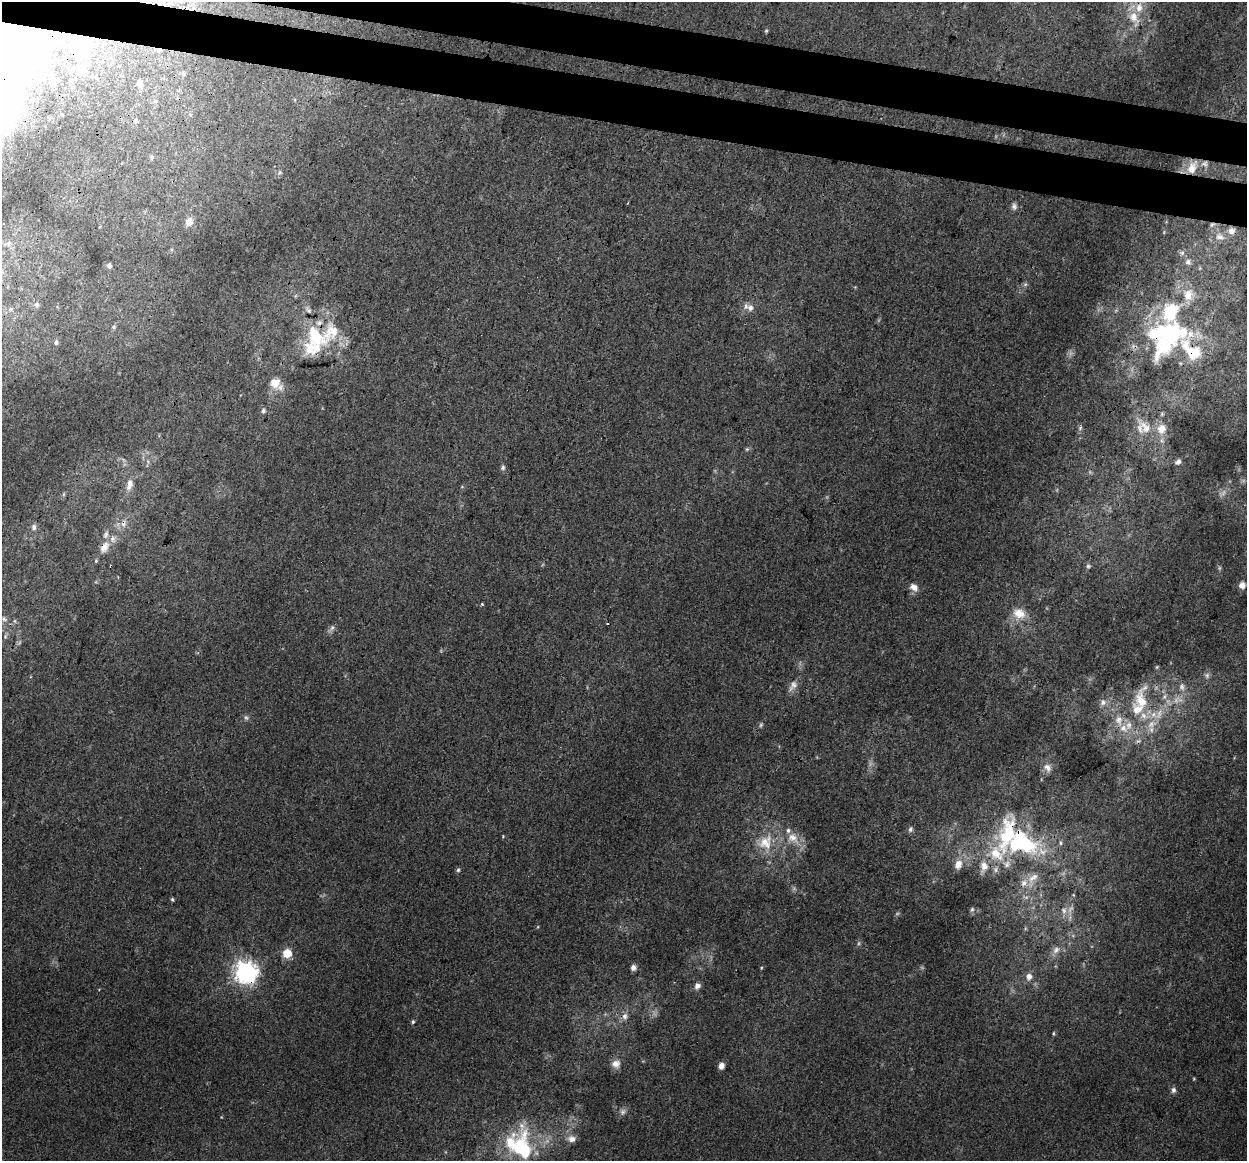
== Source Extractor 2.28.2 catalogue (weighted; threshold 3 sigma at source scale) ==
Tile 11 of 4 x 4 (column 3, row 3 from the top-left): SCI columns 2506-3750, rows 1439-2597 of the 5018 x 5256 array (HDU 1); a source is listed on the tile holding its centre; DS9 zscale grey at full resolution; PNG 1249 x 1163 px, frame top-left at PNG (2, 2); no overlay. Shown black and unused: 6% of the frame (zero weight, under 3 of 4 exposures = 5% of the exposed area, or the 3 px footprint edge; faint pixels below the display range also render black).
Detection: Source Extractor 2.28.2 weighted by HDU 2 'WHT'; one run over the whole footprint, this tile lists its part. Background 0.00927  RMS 0.0038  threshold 0.0172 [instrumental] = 3 sigma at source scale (4.5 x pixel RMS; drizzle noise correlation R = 1.50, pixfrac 1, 0.0396/0.0396 arcsec/px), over >= 5 px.
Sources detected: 128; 7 too faint to see at this stretch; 5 inside a brighter object's white glare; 2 cosmic-ray / hot-pixel residue — not listed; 26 inside a brighter listed object's ellipse — not listed separately; the other 88 listed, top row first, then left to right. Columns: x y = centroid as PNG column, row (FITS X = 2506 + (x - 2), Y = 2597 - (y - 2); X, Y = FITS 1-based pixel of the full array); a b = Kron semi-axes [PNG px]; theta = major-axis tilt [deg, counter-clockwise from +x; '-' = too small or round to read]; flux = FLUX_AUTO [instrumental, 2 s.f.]
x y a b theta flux
1134 17 16 12 -62 5.4
766 31 5 4 - 0.47
75 45 11 7 43 1.9
27 47 30 16 80 120
159 50 5 5 - 0.53
81 70 11 10 - 2.6
184 74 6 4 -89 0.56
140 83 10 9 - 1.8
135 121 6 5 - 0.68
152 157 7 4 89 0.67
1205 164 10 7 6 1.9
1192 168 15 9 61 5.9
280 173 8 5 37 0.88
1014 206 9 7 -83 1.3
189 222 10 8 72 3.2
1212 224 8 5 47 1.1
1232 231 9 9 - 2.5
1220 237 14 10 -13 3.5
1182 253 6 6 - 1.1
1188 262 10 7 -58 1.7
109 266 5 5 - 1
1025 284 6 5 - 0.76
36 305 6 6 - 1.1
750 308 9 8 - 2
10 309 8 5 20 1.2
114 327 6 5 - 0.56
315 336 34 19 -57 20
56 342 7 5 83 0.9
1191 349 82 55 -9 51
275 383 16 14 -7 4.9
263 411 6 6 - 0.98
1162 414 5 5 - 0.6
1145 427 28 13 -49 8.3
1080 428 7 4 47 0.66
747 449 5 4 - 0.56
1178 462 7 5 43 1.2
503 468 7 5 59 0.86
129 487 10 8 45 2.1
63 494 6 4 89 0.53
34 527 9 7 -88 1.4
104 547 16 10 60 3.9
1088 566 6 5 - 0.71
1242 585 7 7 - 1.8
914 587 11 8 -34 2.6
482 604 3 3 - 1
1019 613 18 14 -22 6
4 619 8 6 -55 1
15 621 6 3 -71 0.45
332 628 10 6 56 1.2
5 636 6 4 -74 0.52
1157 667 5 4 - 0.44
793 686 17 8 56 2.6
1182 687 11 8 -86 1.9
1164 697 7 4 58 0.92
1141 701 40 17 -90 16
1103 702 10 8 51 2
1119 720 17 11 -76 5.1
761 725 6 5 - 0.66
1048 767 12 9 -58 2.4
910 829 8 6 64 0.99
503 836 4 3 - 0.34
793 838 19 13 -34 6.1
765 842 24 20 42 11
1022 842 44 25 -27 38
1060 843 6 4 -89 0.56
958 864 13 9 67 3.4
984 866 15 10 83 3.7
458 870 5 5 - 0.65
1033 878 17 8 39 3.4
172 899 4 3 - 0.57
972 909 7 5 63 0.68
1064 910 10 7 -53 2
1056 950 12 8 47 2.5
287 953 5 5 - 13
633 968 6 6 - 1.8
761 968 5 3 - 0.32
245 972 8 8 - 260
1029 977 7 6 - 2.4
697 986 9 7 43 1.6
625 1016 9 7 -87 2
413 1022 5 4 - 0.56
1053 1033 5 3 - 0.42
616 1064 11 10 - 2.9
721 1066 7 6 - 2.2
1173 1090 7 6 - 1.2
622 1112 10 7 58 1.4
572 1139 11 9 -7 2.3
523 1149 52 27 -77 37
Overlapping masked pixels (flux is a lower limit): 9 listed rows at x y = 27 47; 159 50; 1212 224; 315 336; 1191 349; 104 547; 1141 701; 1022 842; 245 972